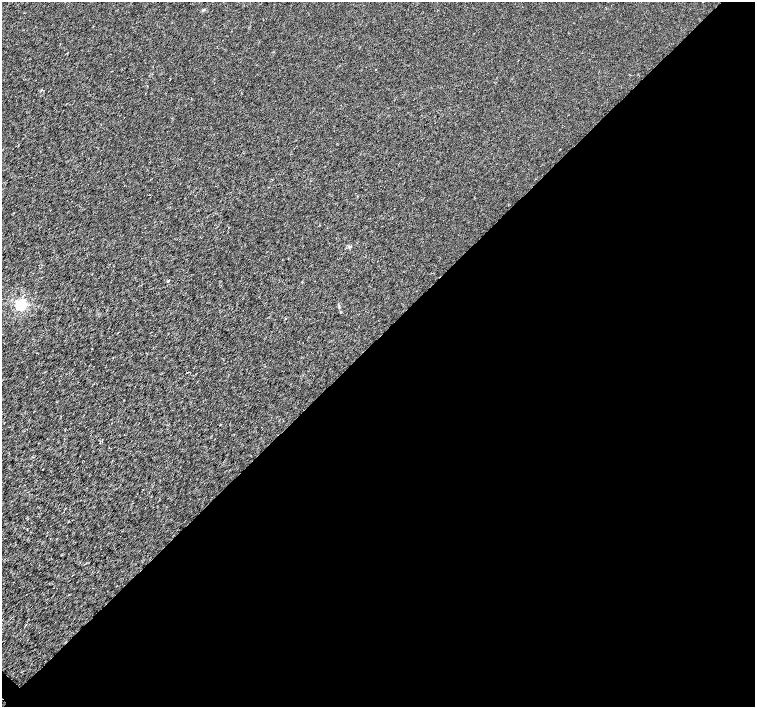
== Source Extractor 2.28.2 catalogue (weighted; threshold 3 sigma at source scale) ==
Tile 12 of 4 x 4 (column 4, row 3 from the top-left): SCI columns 4522-6026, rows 1638-3046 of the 6026 x 6026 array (HDU 1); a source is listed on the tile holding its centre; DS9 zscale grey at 2 x 2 block average (1 PNG px = mean of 2 x 2 image px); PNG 757 x 709 px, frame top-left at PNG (2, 2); no overlay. Shown black and unused: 52% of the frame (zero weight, under 3 of 4 exposures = <1% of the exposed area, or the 3 px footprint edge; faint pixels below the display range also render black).
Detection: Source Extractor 2.28.2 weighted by HDU 2 'WHT'; one run over the whole footprint, this tile lists its part. Background 0.00102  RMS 0.0021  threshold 0.00956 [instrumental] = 3 sigma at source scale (4.5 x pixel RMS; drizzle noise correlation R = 1.50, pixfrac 1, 0.0396/0.0396 arcsec/px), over >= 5 px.
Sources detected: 4; all 4 listed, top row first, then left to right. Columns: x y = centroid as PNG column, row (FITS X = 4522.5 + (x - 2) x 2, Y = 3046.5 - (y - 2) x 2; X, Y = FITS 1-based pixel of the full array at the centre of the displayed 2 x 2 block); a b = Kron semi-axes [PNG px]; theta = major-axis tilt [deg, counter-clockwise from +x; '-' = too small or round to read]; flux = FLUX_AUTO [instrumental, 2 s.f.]
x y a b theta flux
203 10 5 2 - 0.53
349 247 3 3 - 0.58
168 281 3 3 - 0.33
20 305 3 3 - 80